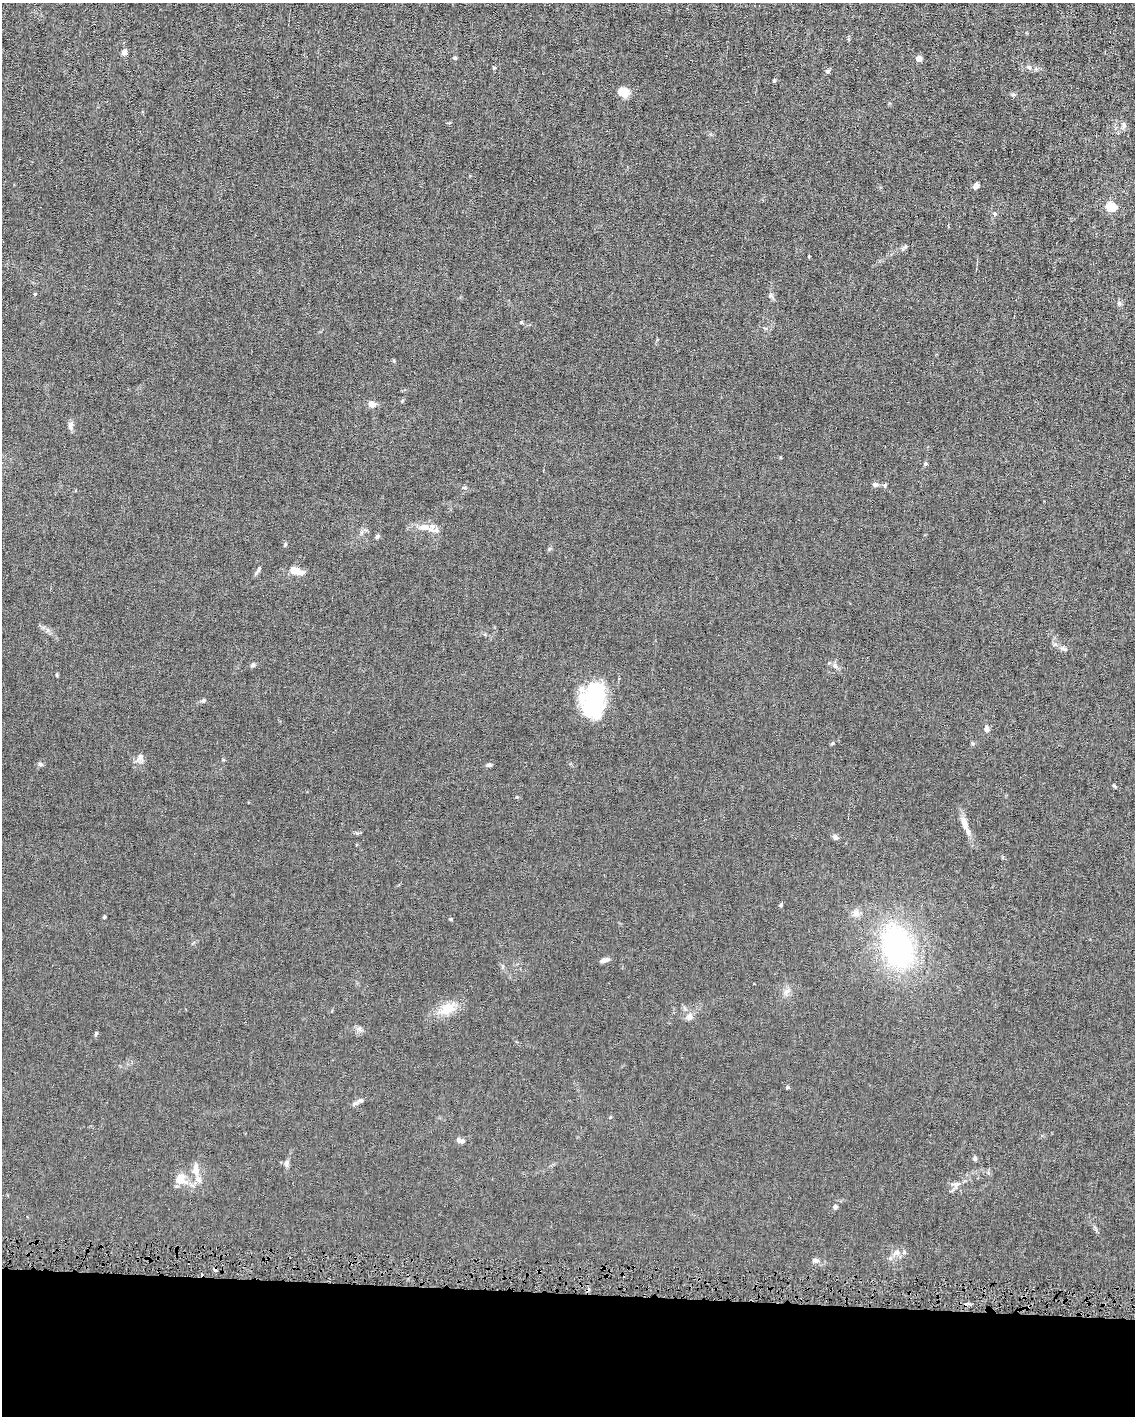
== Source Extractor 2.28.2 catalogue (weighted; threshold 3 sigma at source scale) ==
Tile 10 of 4 x 3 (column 2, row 3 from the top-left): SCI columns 1133-2265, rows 106-1519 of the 4530 x 4563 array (HDU 1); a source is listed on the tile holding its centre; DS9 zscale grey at full resolution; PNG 1137 x 1418 px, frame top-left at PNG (2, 3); no overlay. Shown black and unused: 9% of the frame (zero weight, under 4 of 8 exposures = <1% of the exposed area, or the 3 px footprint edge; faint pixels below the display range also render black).
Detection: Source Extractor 2.28.2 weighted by HDU 2 'WHT'; one run over the whole footprint, this tile lists its part. Background 0.0156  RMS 0.0023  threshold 0.00958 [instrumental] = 3 sigma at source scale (4.09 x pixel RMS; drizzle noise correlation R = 1.36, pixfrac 0.8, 0.05/0.05 arcsec/px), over >= 5 px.
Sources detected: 58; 1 inside a brighter object's white glare — not listed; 2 inside a brighter listed object's ellipse — not listed separately; the other 55 listed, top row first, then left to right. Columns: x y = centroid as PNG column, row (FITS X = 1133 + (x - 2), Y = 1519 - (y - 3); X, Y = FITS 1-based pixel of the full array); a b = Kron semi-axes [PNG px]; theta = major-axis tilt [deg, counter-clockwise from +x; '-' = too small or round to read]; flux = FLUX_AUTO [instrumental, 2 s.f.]
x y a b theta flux
124 52 7 6 - 0.78
455 58 5 5 - 0.26
919 58 6 6 - 1.1
1029 67 7 5 -22 0.47
827 71 6 5 - 0.47
774 81 5 4 - 0.23
624 93 13 9 -35 2.3
1124 125 8 6 77 0.55
976 185 7 6 - 0.76
1111 207 5 5 - 13
35 294 4 4 - 0.2
770 296 6 4 19 0.35
1119 303 6 5 - 0.42
521 322 4 4 - 0.27
371 404 6 6 - 1.6
70 426 12 7 89 0.78
875 485 6 5 - 0.72
464 488 6 3 -18 0.26
424 527 13 8 3 1.8
378 536 7 4 28 0.38
285 545 6 3 46 0.23
296 571 17 8 -17 2.5
1063 649 10 3 -21 0.42
253 665 7 6 - 0.39
835 665 7 5 -60 0.56
57 675 4 4 - 0.24
595 696 35 22 -87 19
203 700 5 5 - 0.38
986 729 7 5 -84 0.97
140 757 11 7 61 0.9
40 764 6 5 - 0.46
489 765 7 5 0 0.39
1114 786 6 3 -44 0.25
964 824 20 8 -74 1.9
835 837 6 5 - 0.67
781 905 5 4 - 0.27
856 913 10 9 - 1.2
104 917 4 4 - 0.24
897 947 38 25 -71 41
604 960 12 5 19 0.8
447 1009 19 13 28 3.9
689 1016 9 8 - 1
359 1029 9 6 -36 0.64
96 1033 6 4 73 0.32
787 1087 5 4 - 0.28
360 1100 11 5 19 0.72
460 1141 12 6 -26 0.77
975 1158 6 5 - 0.36
287 1164 9 4 82 0.54
195 1170 18 9 -84 2.1
180 1179 15 13 45 2.5
958 1184 13 4 38 0.89
835 1207 6 5 - 0.44
890 1258 7 4 71 0.38
815 1260 8 6 10 0.61
Unlisted compact peaks at least as high as the median listed source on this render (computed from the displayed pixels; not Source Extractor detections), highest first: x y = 451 919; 925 464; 904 1252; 833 743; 494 68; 885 485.